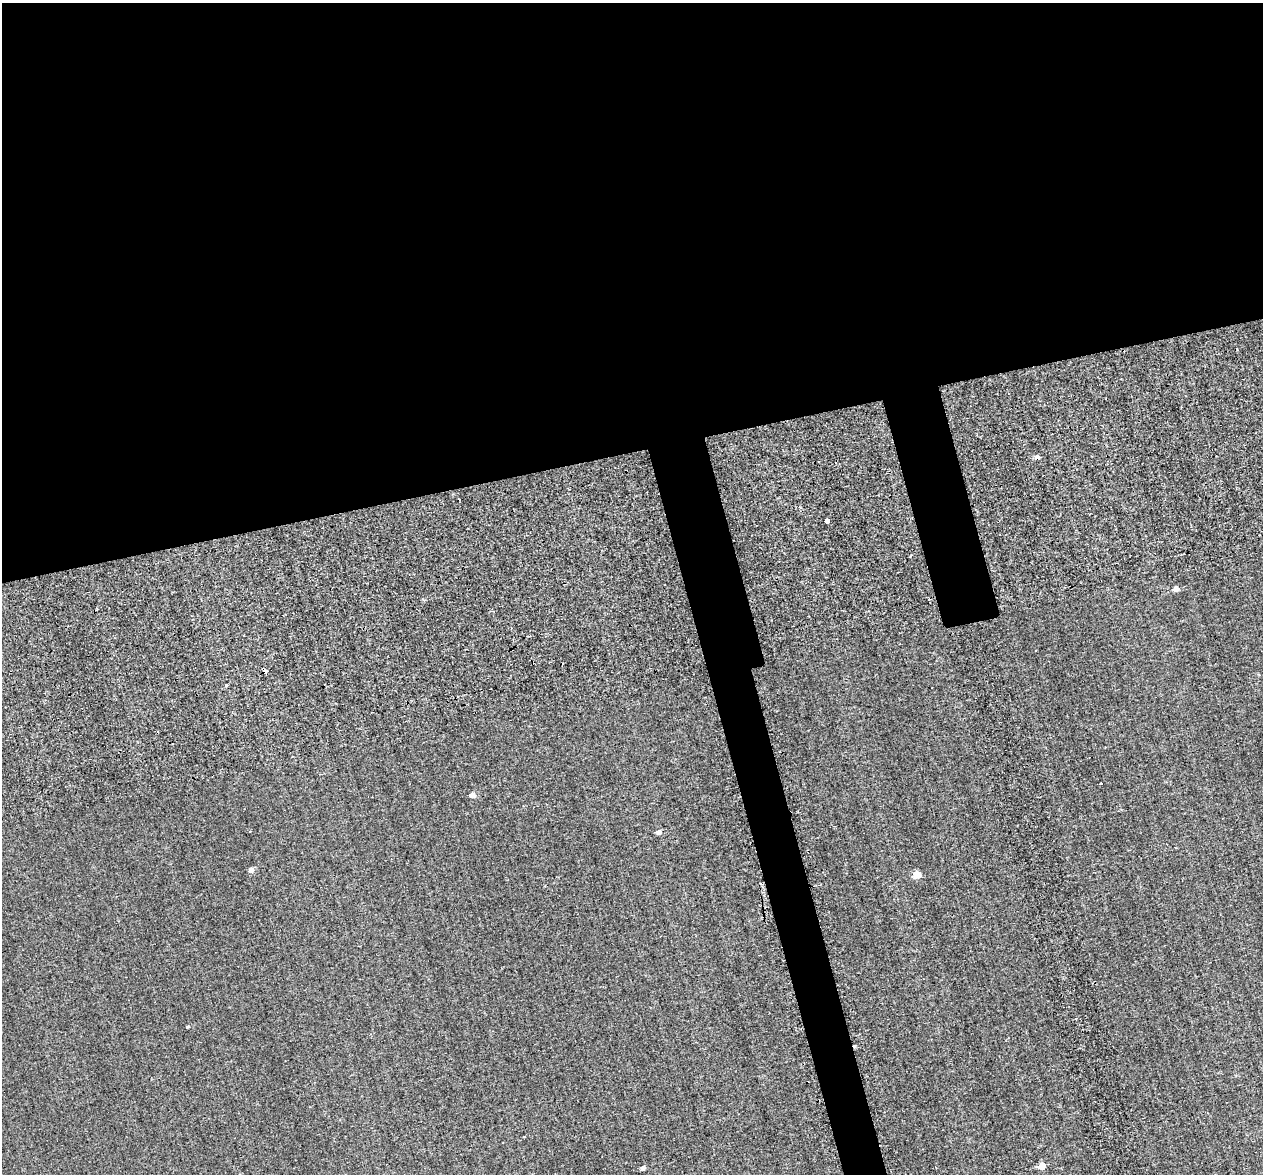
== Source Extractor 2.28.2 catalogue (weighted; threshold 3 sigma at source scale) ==
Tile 2 of 4 x 4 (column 2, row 1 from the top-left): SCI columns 1330-2590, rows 4009-5180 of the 5399 x 5373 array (HDU 1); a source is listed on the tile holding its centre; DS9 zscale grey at full resolution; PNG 1265 x 1176 px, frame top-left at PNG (2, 3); no overlay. Shown black and unused: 42% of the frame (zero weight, under 2 of 3 exposures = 12% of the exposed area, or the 3 px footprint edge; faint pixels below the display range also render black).
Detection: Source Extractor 2.28.2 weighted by HDU 2 'WHT'; one run over the whole footprint, this tile lists its part. Background 0.287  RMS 3.4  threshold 15.4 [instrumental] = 3 sigma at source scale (4.5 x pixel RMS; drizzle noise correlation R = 1.50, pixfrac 1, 0.05/0.05 arcsec/px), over >= 5 px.
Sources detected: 13; all 13 listed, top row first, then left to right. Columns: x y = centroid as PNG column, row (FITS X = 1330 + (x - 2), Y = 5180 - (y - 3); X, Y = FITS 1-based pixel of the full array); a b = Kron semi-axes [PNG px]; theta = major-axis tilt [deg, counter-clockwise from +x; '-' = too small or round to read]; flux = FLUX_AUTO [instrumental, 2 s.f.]
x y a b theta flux
1038 457 4 4 - 1700
827 521 4 4 - 4300
1176 589 4 4 - 2300
265 671 4 3 - 1800
226 685 4 3 - 430
1101 783 3 3 - 2000
472 795 4 4 - 2600
659 832 5 4 - 1400
251 870 5 4 - 1700
917 874 6 5 - 5900
187 1027 4 3 - 380
1042 1166 5 5 - 5200
642 1168 4 4 - 1300
Overlapping masked pixels (flux is a lower limit): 1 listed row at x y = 265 671